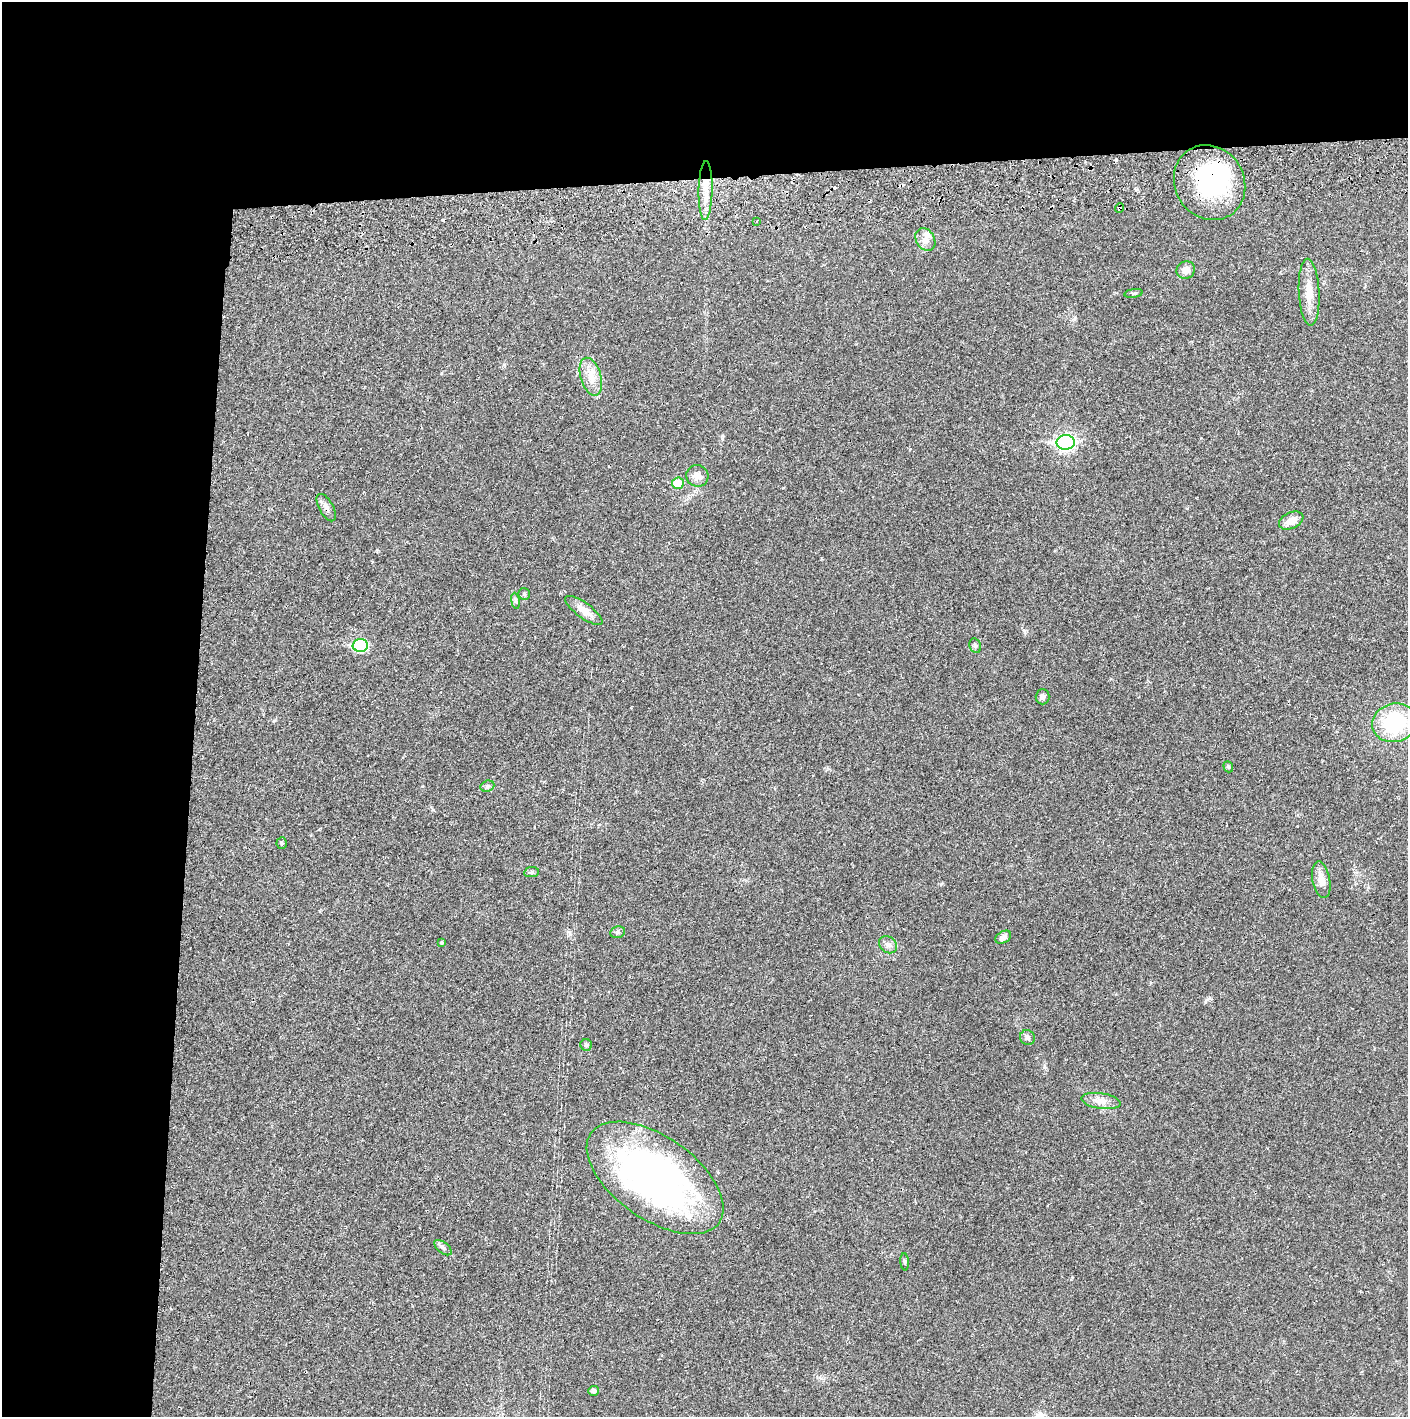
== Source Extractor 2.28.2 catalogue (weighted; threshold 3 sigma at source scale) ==
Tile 1 of 3 x 3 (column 1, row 1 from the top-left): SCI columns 4-1409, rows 2887-4301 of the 4229 x 4360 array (HDU 1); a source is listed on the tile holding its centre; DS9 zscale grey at full resolution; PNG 1410 x 1419 px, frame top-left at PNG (2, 2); each listed source drawn as its Kron ellipse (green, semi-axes under 4 px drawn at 4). Shown black and unused: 24% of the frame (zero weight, under 2 of 3 exposures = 3% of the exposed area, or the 3 px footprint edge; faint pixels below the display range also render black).
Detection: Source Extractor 2.28.2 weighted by HDU 2 'WHT'; one run over the whole footprint, this tile lists its part. Background 0.0211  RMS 0.0035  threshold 0.0156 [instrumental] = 3 sigma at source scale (4.5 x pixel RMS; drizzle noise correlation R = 1.50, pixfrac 1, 0.05/0.05 arcsec/px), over >= 5 px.
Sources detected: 46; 1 inside a brighter object's white glare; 6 cosmic-ray / hot-pixel residue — neither listed nor drawn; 2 inside a brighter listed object's ellipse — not listed separately; the other 37 listed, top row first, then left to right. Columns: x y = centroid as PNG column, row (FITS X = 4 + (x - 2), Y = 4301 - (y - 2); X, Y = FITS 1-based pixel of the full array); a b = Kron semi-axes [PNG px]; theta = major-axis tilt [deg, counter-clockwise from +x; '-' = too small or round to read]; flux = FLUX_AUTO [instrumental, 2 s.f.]
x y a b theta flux
1210 183 39 34 -58 36
706 191 29 7 89 4.6
1119 208 5 3 - 0.87
757 221 3 2 - 0.33
925 240 12 9 -60 2.3
1186 270 9 8 - 2.1
1309 292 33 10 -87 5.7
1134 293 9 3 9 0.57
591 377 19 10 -74 4.2
1066 442 9 7 2 94
697 476 11 10 - 2.7
678 483 6 5 - 7
326 508 15 7 -60 1.7
1291 521 13 8 25 3.4
524 594 6 6 - 0.57
515 601 8 4 -81 0.63
584 610 22 7 -36 3.9
360 645 7 6 - 34
975 646 7 5 -70 0.68
1043 697 7 7 - 1.2
1394 723 22 19 14 26
1228 767 6 4 -69 0.5
487 786 7 5 20 0.75
282 843 5 5 - 0.5
531 872 7 5 8 0.69
1321 880 18 8 -78 3.3
618 932 7 6 - 0.8
1003 937 8 6 31 1.5
441 942 3 3 - 0.49
888 945 10 8 -38 1.4
1027 1038 8 7 - 0.94
586 1045 6 5 - 0.63
1101 1101 20 7 -9 2.8
655 1178 78 41 -35 150
443 1248 10 5 -38 0.92
905 1262 8 3 -85 0.49
593 1391 5 5 - 1.2
Overlapping masked pixels (flux is a lower limit): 3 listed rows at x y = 1210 183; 1119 208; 326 508
Unlisted compact peaks at least as high as the median listed source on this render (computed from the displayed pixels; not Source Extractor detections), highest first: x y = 1205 1002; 1024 630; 1044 1067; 433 810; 941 884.